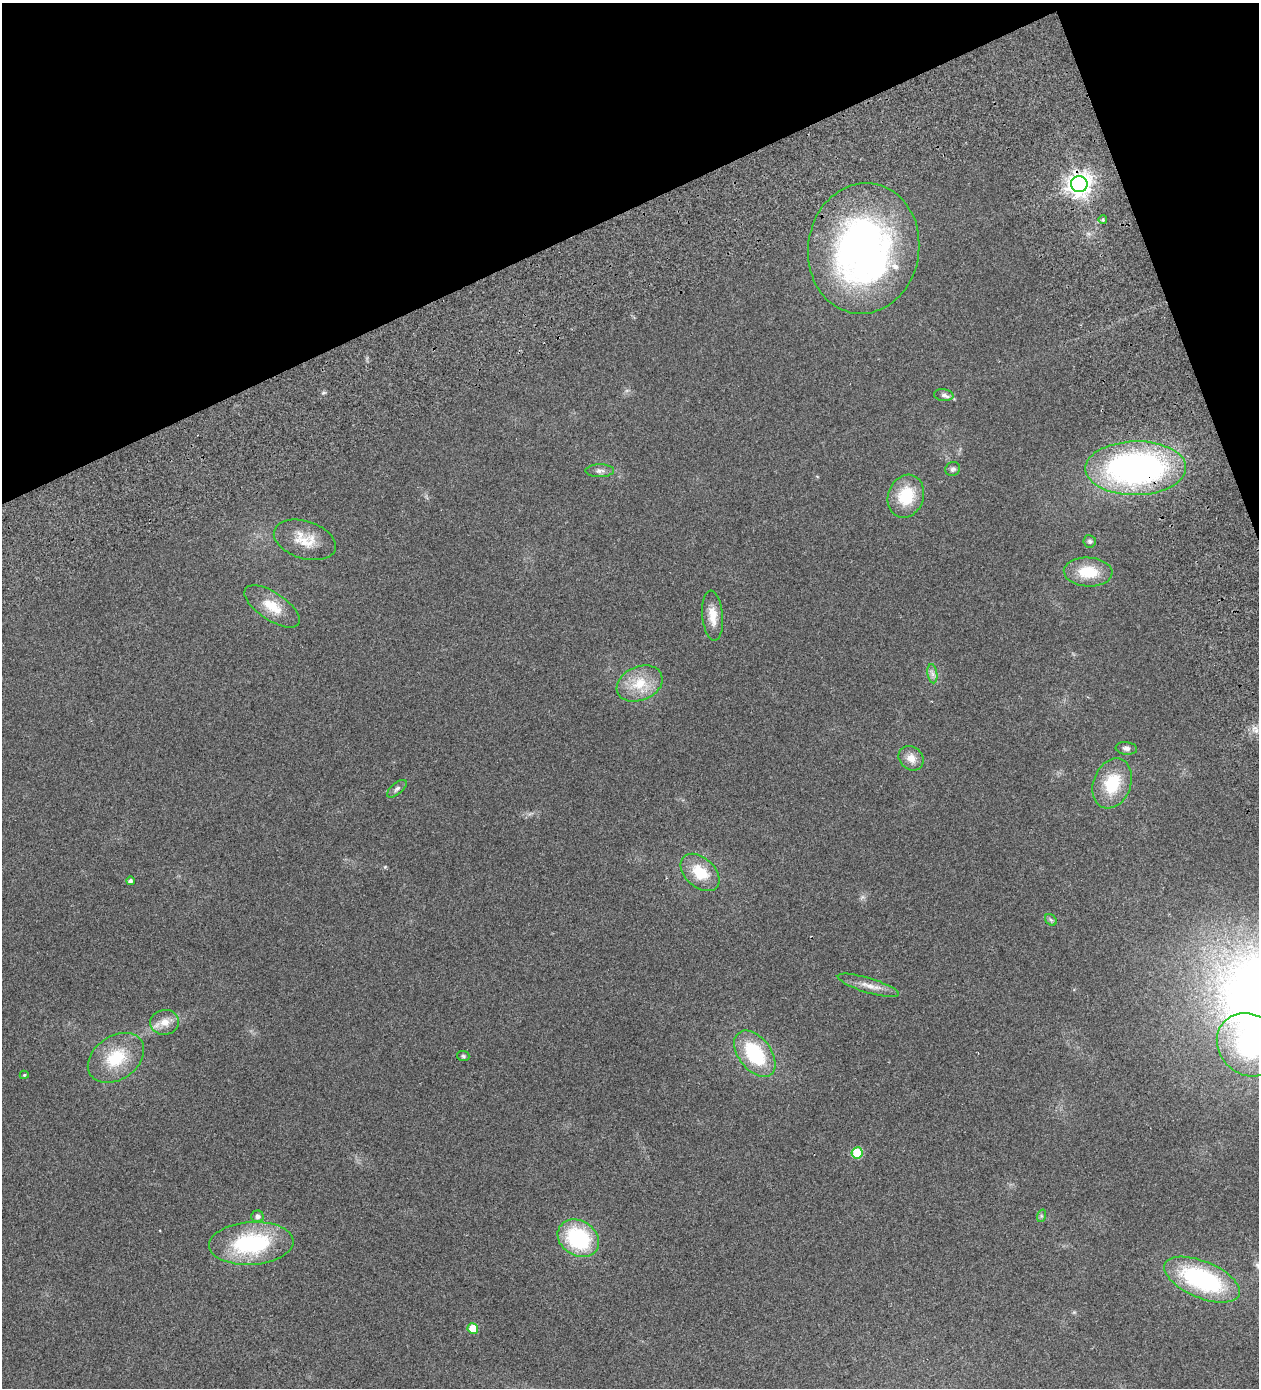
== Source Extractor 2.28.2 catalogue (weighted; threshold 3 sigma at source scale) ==
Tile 3 of 4 x 4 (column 3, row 1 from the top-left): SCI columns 2976-4232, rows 4300-5685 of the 5825 x 5828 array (HDU 1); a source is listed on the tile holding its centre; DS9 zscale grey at full resolution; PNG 1261 x 1390 px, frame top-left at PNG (2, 3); each listed source drawn as its Kron ellipse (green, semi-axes under 4 px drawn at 4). Shown black and unused: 19% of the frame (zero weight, under 2 of 3 exposures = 10% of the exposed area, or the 3 px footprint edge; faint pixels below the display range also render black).
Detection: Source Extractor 2.28.2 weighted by HDU 2 'WHT'; one run over the whole footprint, this tile lists its part. Background 0.127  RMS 0.018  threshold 0.0796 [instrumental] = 3 sigma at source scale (4.5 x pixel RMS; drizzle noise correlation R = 1.50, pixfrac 1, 0.05/0.05 arcsec/px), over >= 5 px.
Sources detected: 38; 1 inside a brighter object's white glare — neither listed nor drawn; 1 inside a brighter listed object's ellipse — not listed separately; the other 36 listed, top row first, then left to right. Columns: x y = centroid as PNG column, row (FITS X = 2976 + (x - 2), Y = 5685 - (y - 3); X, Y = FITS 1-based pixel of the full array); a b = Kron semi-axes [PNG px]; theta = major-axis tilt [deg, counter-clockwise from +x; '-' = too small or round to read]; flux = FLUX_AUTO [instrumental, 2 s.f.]
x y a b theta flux
1079 184 8 8 - 1300
1103 220 4 3 - 3
864 248 65 55 82 650
944 395 10 6 -7 5.4
1136 468 50 27 1 540
953 469 7 7 - 4.3
600 471 14 6 1 6.7
906 496 22 18 71 60
305 540 32 18 -18 38
1090 541 6 6 - 3.6
1088 572 24 14 -3 47
272 606 32 14 -34 37
713 616 25 10 -85 24
932 674 10 5 -81 6
640 683 24 17 23 43
1126 748 10 6 -6 5.8
911 758 13 11 -40 16
1112 783 26 18 68 65
397 789 12 5 41 5
700 872 22 15 -42 47
130 881 4 4 - 4
1051 920 6 5 - 3
868 985 32 7 -17 17
165 1022 14 12 5 18
1249 1045 34 29 -41 170
755 1054 26 16 -52 110
463 1056 6 5 - 2.6
116 1058 31 21 34 67
24 1075 4 4 - 2
857 1153 5 5 - 68
257 1216 6 6 - 5.9
1041 1216 6 4 72 2.5
578 1238 22 17 -33 140
251 1243 42 21 4 160
1202 1280 40 18 -23 220
473 1328 5 5 - 39
Overlapping masked pixels (flux is a lower limit): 2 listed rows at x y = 1079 184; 1136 468
Isophote crosses this tile's border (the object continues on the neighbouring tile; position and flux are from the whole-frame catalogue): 1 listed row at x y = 1249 1045